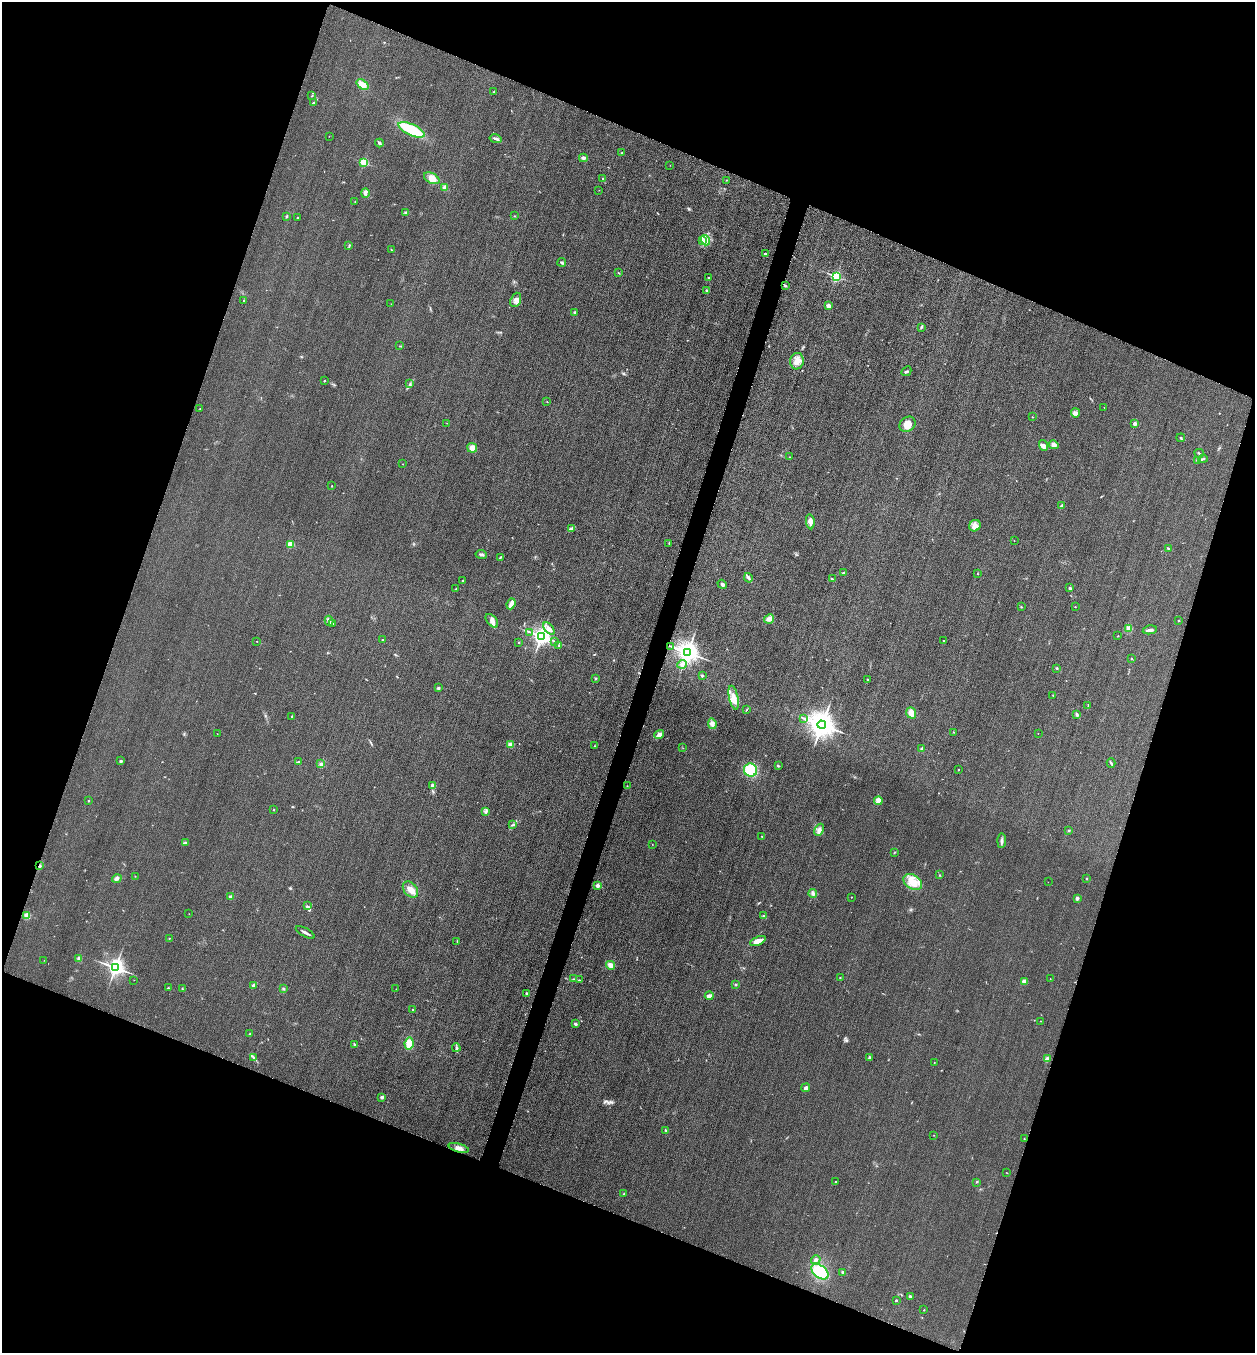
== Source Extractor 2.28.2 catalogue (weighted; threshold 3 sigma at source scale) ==
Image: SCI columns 164-5172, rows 24-5425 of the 5463 x 5449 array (HDU 1 of 3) = the unmasked area's bounding box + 8 px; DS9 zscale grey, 4 x 4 block average (1 PNG px = mean of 4 x 4 image px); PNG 1257 x 1355 px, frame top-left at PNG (2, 2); each listed source drawn as its Kron ellipse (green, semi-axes under 4 px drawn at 4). Shown black and unused: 40% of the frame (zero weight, under 3 of 4 exposures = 3% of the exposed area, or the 3 px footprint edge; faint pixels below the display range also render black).
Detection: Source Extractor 2.28.2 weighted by HDU 2 'WHT'. Background 0.0756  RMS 0.017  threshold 0.0756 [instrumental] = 3 sigma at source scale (4.5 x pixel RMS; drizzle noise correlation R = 1.50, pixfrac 1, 0.05/0.05 arcsec/px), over >= 5 px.
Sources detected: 226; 3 too faint to see at this stretch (4 x 4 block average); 1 inside a brighter object's white glare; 1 cosmic-ray / hot-pixel residue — neither listed nor drawn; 6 inside a brighter listed object's ellipse — not listed separately; the other 215 listed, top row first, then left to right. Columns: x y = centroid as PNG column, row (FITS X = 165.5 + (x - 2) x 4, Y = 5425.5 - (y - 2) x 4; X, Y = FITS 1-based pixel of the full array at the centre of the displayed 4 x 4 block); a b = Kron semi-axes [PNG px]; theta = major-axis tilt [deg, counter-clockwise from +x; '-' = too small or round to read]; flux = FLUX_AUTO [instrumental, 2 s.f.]
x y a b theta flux
362 84 6 4 -37 84
494 92 3 2 - 7.1
312 96 2 2 - 4.6
314 102 3 2 - 7.1
411 130 14 5 -25 450
329 136 2 2 - 2.8
496 139 6 2 -13 19
379 143 4 2 - 19
621 153 3 2 - 5.3
583 158 4 2 - 25
364 162 2 2 - 730
670 165 2 2 - 2.2
432 178 8 5 -28 66
602 178 2 2 - 15
726 180 2 2 - 3.5
445 187 3 3 - 25
599 190 2 2 - 2.9
365 193 5 2 - 19
355 202 2 2 - 2.5
406 213 3 2 - 12
286 216 3 2 - 6.1
514 216 2 2 - 4.9
297 218 2 2 - 13
705 240 5 3 - 36
702 241 4 2 - 9.9
349 246 4 2 - 6.8
392 250 3 2 - 4.7
765 254 2 2 - 55
562 262 4 3 - 13
618 273 3 2 - 6.1
836 276 2 2 - 1200
708 278 2 2 - 8.9
785 286 3 2 - 10
707 291 3 2 - 12
244 300 2 2 - 8.3
516 300 7 5 69 45
391 304 2 2 - 2.7
829 306 3 3 - 41
575 312 2 2 - 51
921 327 4 2 - 12
400 346 2 2 - 3.2
797 361 8 6 80 73
906 371 5 2 - 13
324 381 2 2 - 16
410 384 2 2 - 5.9
547 402 2 2 - 6.9
1104 407 2 2 - 2.7
200 409 2 2 - 2.5
1075 413 4 2 - 13
1032 417 2 2 - 4.3
447 423 2 2 - 2
908 424 9 7 37 92
1135 424 2 2 - 78
1181 438 4 2 - 9.5
1044 445 5 3 - 27
1054 445 5 4 - 44
472 448 5 4 - 67
1199 453 5 2 - 15
789 457 2 2 - 3.5
1203 459 5 2 - 11
1197 460 3 2 - 11
403 464 2 2 - 5.1
332 486 2 2 - 5
1062 505 3 2 - 15
810 522 8 4 -83 47
975 526 6 5 - 52
571 528 3 2 - 13
1014 541 2 2 - 6.6
669 543 3 2 - 6
290 544 2 2 - 340
1168 548 3 2 - 9.7
481 554 5 2 - 19
500 557 3 2 - 7.6
843 573 2 2 - 9.4
977 573 2 2 - 4
748 578 5 2 - 19
832 579 3 2 - 10
463 580 2 2 - 6
722 584 5 3 - 22
1070 588 4 2 - 12
456 589 2 2 - 7
511 604 5 2 - 76
1021 607 2 2 - 7.7
1075 607 2 2 - 4.1
769 619 5 4 - 47
329 621 5 2 - 14
492 621 8 4 -50 46
1179 621 2 2 - 3.8
333 624 3 2 - 5
549 628 7 4 -48 45
1128 628 3 3 - 14
1150 630 7 2 11 33
530 632 2 2 - 5.1
541 636 3 3 - 6600
1118 636 2 2 - 4.5
383 639 2 2 - 13
944 640 2 2 - 7.2
257 641 2 2 - 3.6
554 641 3 2 - 6.6
519 642 2 2 - 13
559 645 2 2 - 5.5
671 646 2 2 - 4
687 652 3 3 - 9600
1131 658 2 2 - 5.3
682 664 5 4 - 34
1057 668 2 2 - 7.2
702 676 2 2 - 55
596 678 2 2 - 25
867 679 2 2 - 9
438 688 3 2 - 12
1053 695 2 2 - 3.1
734 698 12 4 -78 92
1088 705 2 2 - 3.5
747 709 2 2 - 3.8
911 713 6 4 -70 74
1077 714 3 2 - 22
292 716 2 2 - 5.6
804 718 3 2 - 8.2
712 724 5 4 - 34
822 725 4 3 - 13000
954 732 2 2 - 4
1038 733 2 2 - 2.4
217 734 2 2 - 2.1
659 735 5 3 - 43
510 745 4 3 - 41
594 746 2 2 - 3.2
683 748 2 2 - 2.7
922 748 3 2 - 8.9
121 761 2 2 - 62
298 762 2 2 - 6.4
1111 763 5 2 - 12
321 764 4 2 - 13
778 766 3 2 - 9.6
751 770 7 6 - 380
958 770 2 2 - 7
433 785 4 3 - 20
627 786 2 2 - 2.3
88 801 2 2 - 12
878 801 4 4 - 47
274 810 2 2 - 4.6
486 812 4 2 - 15
513 825 3 2 - 9.5
819 830 6 3 65 30
1069 830 3 2 - 6.4
762 836 2 2 - 3.3
1002 841 7 2 86 24
186 842 3 2 - 11
652 844 2 2 - 2.5
895 852 2 2 - 4.3
40 866 2 2 - 22
940 875 2 2 - 6.7
135 876 2 2 - 4
117 878 5 3 - 23
1086 879 2 2 - 16
913 882 10 7 -33 120
1048 882 2 2 - 1.4
598 886 2 2 - 130
410 889 9 6 -49 85
813 893 4 3 - 24
231 897 2 2 - 74
851 897 2 2 - 7.4
1077 898 2 2 - 84
307 906 2 2 - 4
189 914 2 2 - 2
27 915 4 3 - 73
764 916 3 2 - 12
305 932 10 2 -29 33
169 938 2 2 - 3.9
457 941 2 2 - 3.2
758 941 8 4 23 60
79 959 2 2 - 4.8
44 960 2 2 - 2.6
610 965 4 4 - 47
115 968 3 3 - 5200
840 977 2 2 - 9.7
574 979 2 2 - 5.3
1050 979 2 2 - 2.3
134 980 2 2 - 2.6
579 980 2 2 - 3.9
1024 982 3 3 - 35
735 984 2 2 - 7
254 985 3 2 - 24
168 988 2 2 - 6.8
182 989 2 2 - 5.7
283 989 3 2 - 9.9
396 989 2 2 - 2.3
526 993 3 2 - 9.4
709 996 4 3 - 33
412 1010 2 2 - 4.6
1041 1021 2 2 - 3.7
576 1024 2 2 - 63
250 1034 3 2 - 5
354 1044 3 2 - 12
409 1044 6 4 80 130
456 1048 4 3 - 19
253 1057 3 2 - 12
869 1058 3 2 - 13
1047 1059 2 2 - 180
934 1063 2 2 - 4.2
806 1088 4 4 - 26
382 1097 3 3 - 17
666 1131 2 2 - 4
933 1135 2 2 - 2
1024 1139 2 2 - 3.5
459 1148 10 4 -17 59
1007 1173 2 2 - 2.4
835 1181 2 2 - 4.2
976 1182 2 2 - 5.7
624 1194 2 2 - 16
816 1260 5 3 - 23
820 1272 9 6 -37 400
843 1272 3 2 - 14
910 1296 3 2 - 11
896 1300 2 2 - 21
924 1310 2 2 - 4.3
Overlapping masked pixels (flux is a lower limit): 1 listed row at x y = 40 866
Diffuse or blended objects may show on this block-average render without a row.